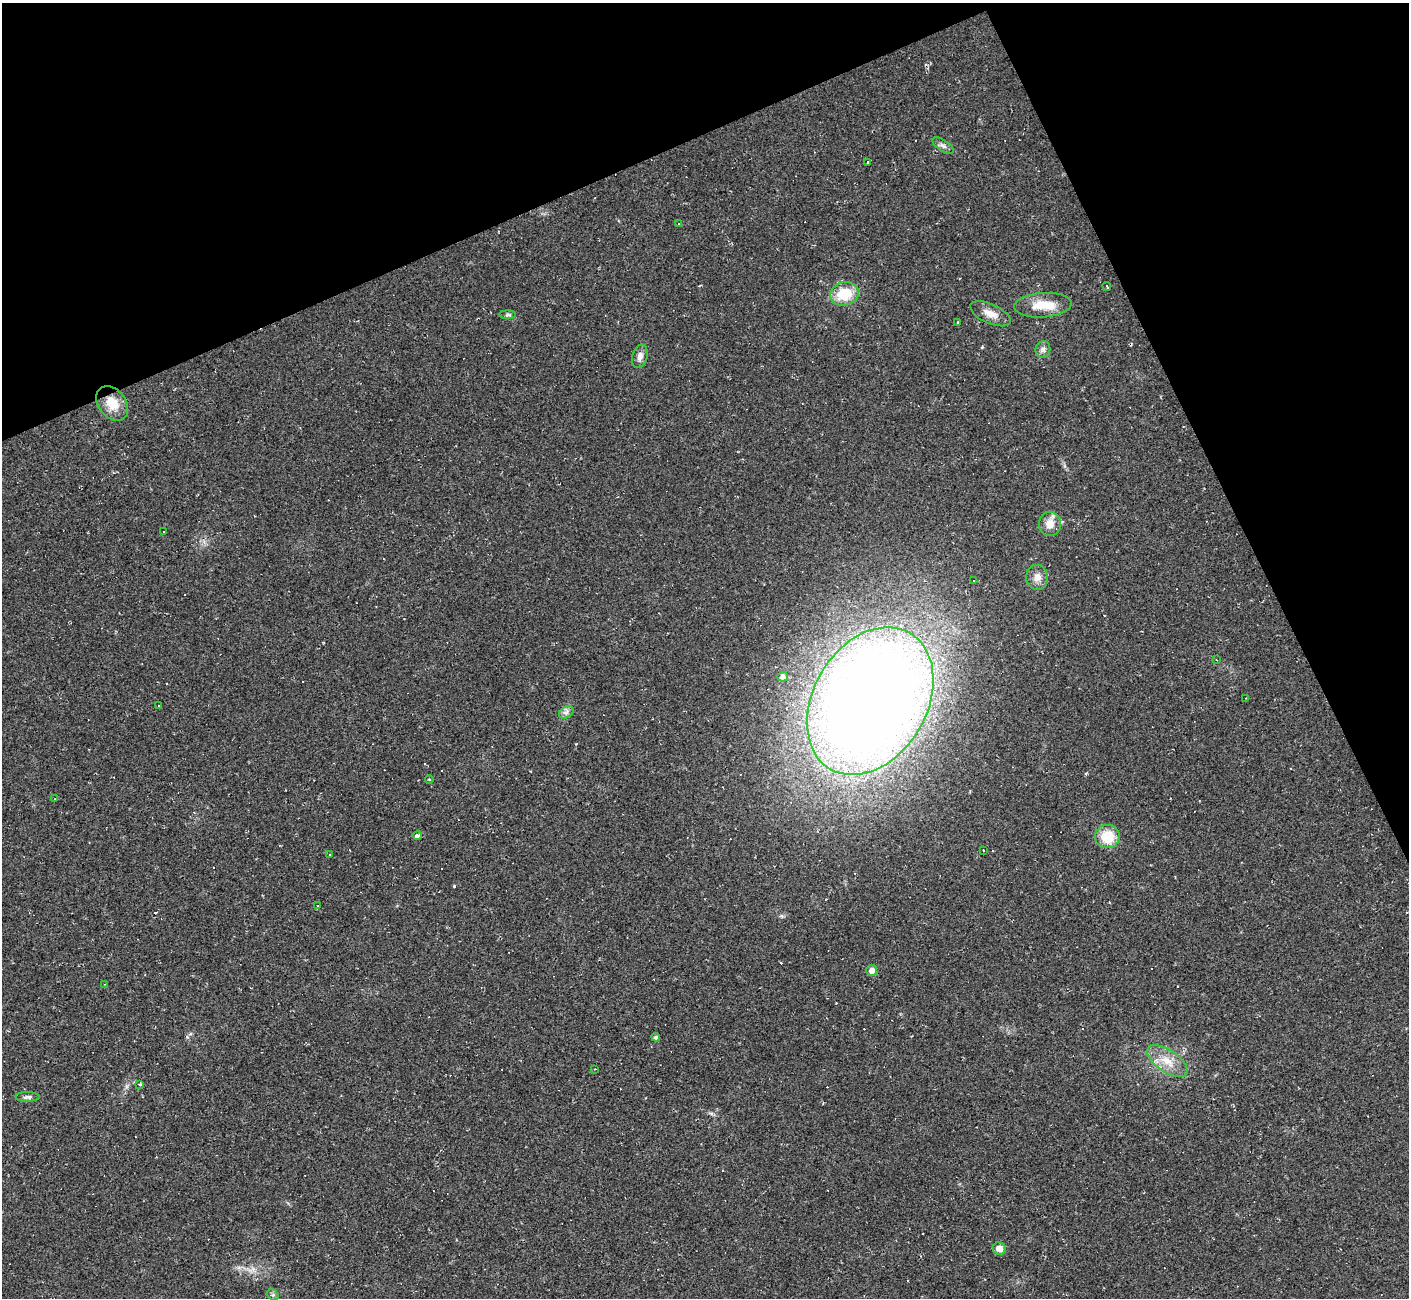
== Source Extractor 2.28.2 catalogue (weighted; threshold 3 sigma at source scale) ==
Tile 3 of 4 x 4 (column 3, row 1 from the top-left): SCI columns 2818-4224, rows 4173-5468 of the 5632 x 5620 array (HDU 1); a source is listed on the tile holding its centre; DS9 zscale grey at full resolution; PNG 1411 x 1300 px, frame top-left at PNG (2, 3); each listed source drawn as its Kron ellipse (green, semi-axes under 4 px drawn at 4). Shown black and unused: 22% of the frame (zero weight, under 2 of 3 exposures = <1% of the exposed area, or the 3 px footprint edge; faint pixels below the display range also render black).
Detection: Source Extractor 2.28.2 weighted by HDU 2 'WHT'; one run over the whole footprint, this tile lists its part. Background 0.037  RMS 0.0064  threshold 0.0287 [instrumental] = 3 sigma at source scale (4.5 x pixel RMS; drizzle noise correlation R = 1.50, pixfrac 1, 0.05/0.05 arcsec/px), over >= 5 px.
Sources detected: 68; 1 inside a brighter object's white glare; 29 cosmic-ray / hot-pixel residue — neither listed nor drawn; the other 38 listed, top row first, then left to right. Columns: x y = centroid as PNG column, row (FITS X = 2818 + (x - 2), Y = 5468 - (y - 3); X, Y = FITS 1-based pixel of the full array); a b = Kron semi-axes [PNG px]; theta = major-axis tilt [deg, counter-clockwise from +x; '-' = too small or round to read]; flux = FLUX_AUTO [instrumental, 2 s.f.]
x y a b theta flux
943 146 12 5 -34 2.4
868 162 3 3 - 1.5
679 224 3 2 - 0.7
1107 286 4 3 - 1.5
844 294 14 11 16 18
1043 305 29 12 4 14
990 314 22 9 -24 6.9
508 315 8 4 0 1.1
957 322 3 2 - 0.52
1043 350 8 7 - 2.3
640 356 12 7 75 3.6
112 403 19 13 -52 12
1050 524 12 11 - 7.2
163 532 2 2 - 0.45
1037 577 12 11 - 4.8
973 580 2 2 - 0.56
1216 660 4 2 - 0.42
783 677 5 5 - 2.1
1246 698 3 2 - 0.48
870 701 79 57 60 1100
158 705 3 3 - 1.3
566 712 8 5 32 1.9
429 779 4 3 - 0.49
54 798 3 2 - 0.57
417 836 5 3 - 3.8
1107 837 12 11 - 17
983 851 3 2 - 0.8
329 855 2 2 - 0.45
317 905 3 3 - 1.8
872 970 5 5 - 3.3
105 984 2 2 - 0.36
656 1037 4 4 - 1.4
1167 1061 23 11 -34 11
595 1069 3 2 - 0.46
140 1084 4 3 - 0.77
27 1097 12 5 0 1.7
999 1249 6 6 - 5.7
273 1295 6 5 - 1.1
Unlisted compact peaks at least as high as the median listed source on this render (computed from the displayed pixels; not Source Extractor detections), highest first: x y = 454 886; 982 347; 781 916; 190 1034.